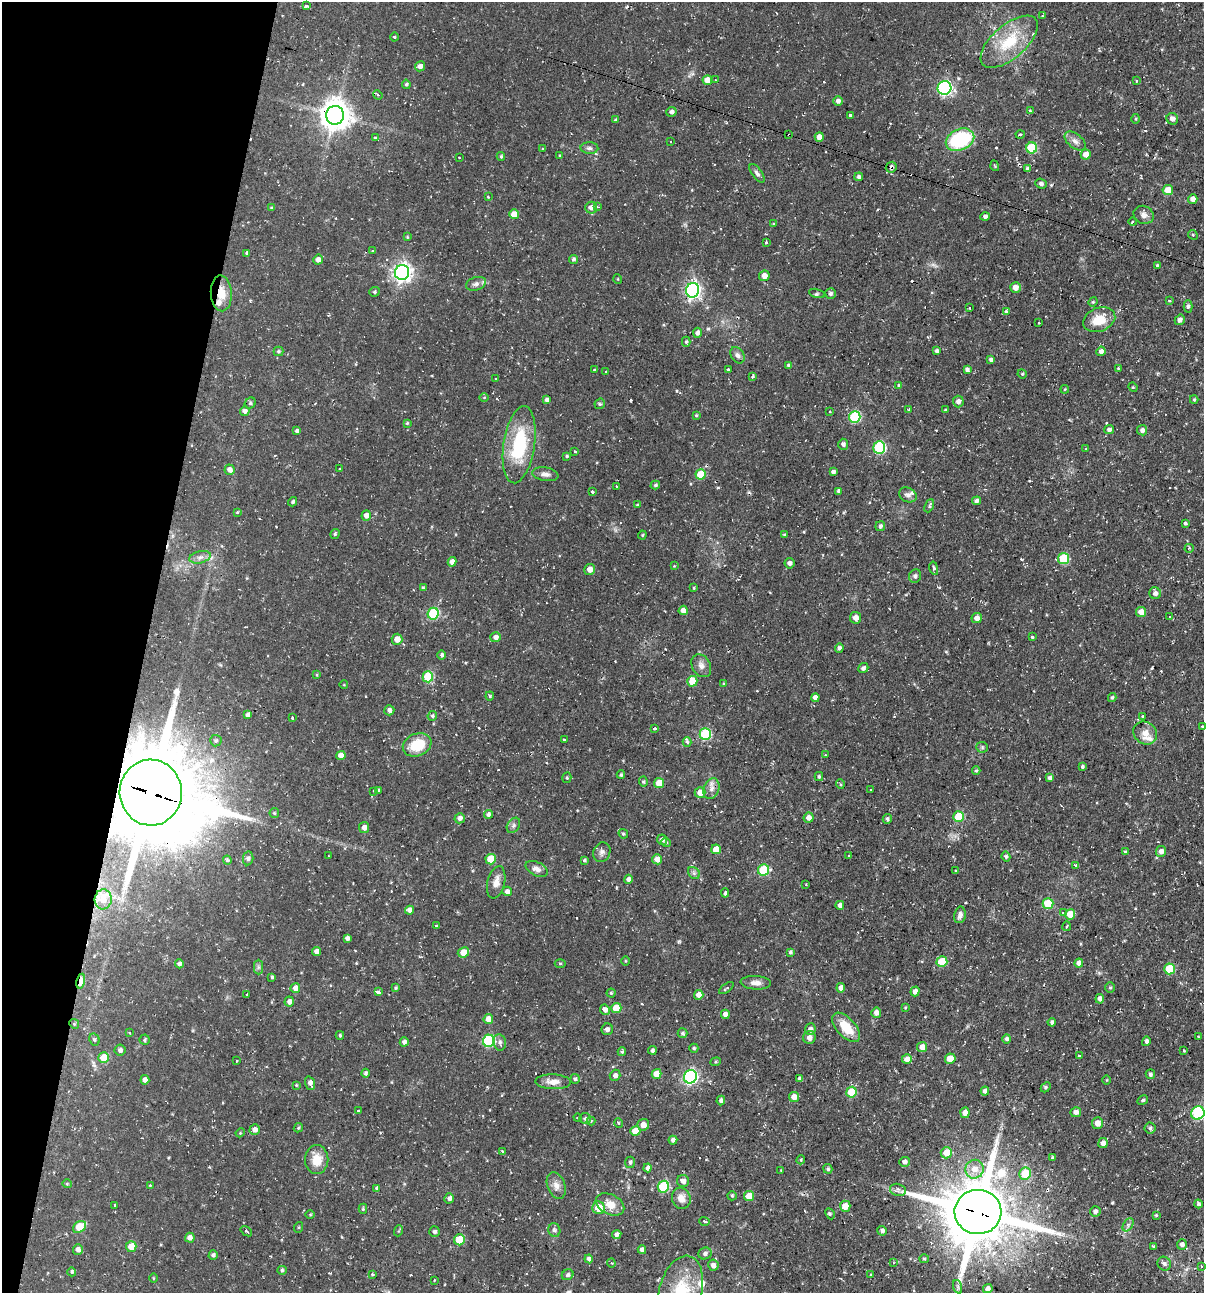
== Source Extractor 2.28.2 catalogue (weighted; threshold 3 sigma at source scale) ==
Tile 9 of 4 x 4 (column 1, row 3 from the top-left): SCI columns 253-1454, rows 1292-2582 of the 5184 x 5163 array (HDU 1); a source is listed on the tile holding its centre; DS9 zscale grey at full resolution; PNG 1206 x 1295 px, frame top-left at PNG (2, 2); each listed source drawn as its Kron ellipse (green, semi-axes under 4 px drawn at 4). Shown black and unused: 12% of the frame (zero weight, under 2 of 3 exposures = <1% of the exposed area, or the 3 px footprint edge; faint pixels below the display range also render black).
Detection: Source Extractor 2.28.2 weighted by HDU 2 'WHT'; one run over the whole footprint, this tile lists its part. Background 0.058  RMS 0.0064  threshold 0.0286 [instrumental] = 3 sigma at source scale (4.5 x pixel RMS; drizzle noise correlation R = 1.50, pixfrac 1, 0.05/0.05 arcsec/px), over >= 5 px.
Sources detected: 444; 1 too faint to see at this stretch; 2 inside a brighter object's white glare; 25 cosmic-ray / hot-pixel residue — neither listed nor drawn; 6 inside a brighter listed object's ellipse — not listed separately; the other 410 listed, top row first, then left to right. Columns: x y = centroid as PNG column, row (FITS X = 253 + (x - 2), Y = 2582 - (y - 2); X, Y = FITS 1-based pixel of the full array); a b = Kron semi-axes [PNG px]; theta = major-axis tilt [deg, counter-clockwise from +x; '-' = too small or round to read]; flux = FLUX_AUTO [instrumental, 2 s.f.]
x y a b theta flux
306 6 4 3 - 2.3
1042 16 4 2 - 0.46
394 37 4 3 - 0.72
1009 42 35 17 41 27
420 66 5 5 - 2.6
707 80 5 5 - 7.2
716 80 2 2 - 0.41
1136 81 3 3 - 1.5
406 84 4 4 - 1.1
944 88 7 6 - 110
378 95 5 4 - 0.77
838 101 5 5 - 2
1030 111 4 3 - 0.72
671 112 5 5 - 1.6
335 115 9 9 - 940
850 115 3 3 - 3.1
1136 119 5 3 - 0.6
1172 119 6 5 - 2.4
616 120 4 3 - 1
1020 134 4 3 - 0.54
789 135 3 2 - 1
819 137 5 4 - 5.7
375 138 4 3 - 3.1
960 140 15 10 24 48
670 141 2 2 - 0.45
1075 141 12 7 -39 3.2
543 148 3 3 - 0.61
589 148 9 6 -1 1.9
1032 148 5 5 - 30
1086 154 5 5 - 5.3
501 156 4 3 - 0.84
560 156 4 3 - 0.69
459 158 3 2 - 0.5
995 166 5 3 - 0.59
891 167 6 5 - 1.9
1027 169 4 4 - 1.6
757 173 11 5 -54 1.9
859 177 4 4 - 1.6
1041 183 6 5 - 1.5
1168 190 5 5 - 8.6
488 197 3 3 - 0.55
1193 199 5 4 - 3.8
598 207 4 4 - 0.65
272 208 4 4 - 0.85
591 208 6 5 - 3.5
514 214 5 5 - 7.1
1144 215 10 9 - 3.2
985 217 5 4 - 1.9
1133 222 4 3 - 0.95
773 223 3 3 - 0.72
1193 235 5 4 - 0.72
407 237 4 4 - 0.6
766 242 3 3 - 1
372 251 3 2 - 0.63
247 253 4 3 - 1.2
573 259 4 4 - 1.5
318 260 5 4 - 3.5
1157 265 4 4 - 0.99
402 272 7 7 - 280
764 276 5 5 - 4.2
618 279 5 3 - 0.47
476 284 10 6 18 2.3
1015 288 5 5 - 4.6
693 290 7 6 - 170
375 292 5 4 - 0.98
221 293 18 10 -87 9.8
817 293 8 3 -15 1.1
830 294 5 5 - 1.5
1169 301 4 3 - 1.1
1093 302 4 4 - 0.68
1188 306 6 4 88 1.2
969 308 3 2 - 0.88
1006 311 3 3 - 2.3
1099 320 16 12 21 12
1180 320 5 4 - 2.3
1039 322 2 2 - 0.57
697 333 5 4 - 2.3
686 342 5 4 - 0.93
278 351 5 5 - 0.99
937 351 4 3 - 1.6
1101 351 5 4 - 2
737 355 9 6 -57 2.2
991 360 4 4 - 1.9
789 366 4 4 - 2
1118 368 3 3 - 0.43
594 370 3 2 - 0.41
728 370 4 3 - 1.8
967 370 4 4 - 1.9
606 372 3 2 - 0.95
1022 374 5 4 - 0.8
753 376 4 3 - 0.73
496 379 3 2 - 0.69
898 385 4 4 - 0.72
1133 387 5 4 - 0.65
1065 389 4 3 - 0.54
484 397 4 3 - 0.48
547 400 4 4 - 2.1
1194 400 4 4 - 0.73
958 401 6 5 - 2.7
250 403 6 5 - 1
600 404 5 5 - 0.86
909 409 4 4 - 0.65
945 410 4 3 - 0.66
245 411 5 5 - 2.2
830 412 3 2 - 0.88
696 415 3 3 - 0.68
855 417 6 5 - 46
407 423 4 3 - 0.7
1109 430 5 4 - 1.9
1142 430 5 5 - 2.4
297 431 4 4 - 1.3
843 444 5 5 - 1.5
519 445 39 15 81 42
879 448 6 6 - 60
1086 449 4 3 - 0.49
575 451 3 3 - 1.1
567 456 4 4 - 0.8
340 469 3 3 - 1.1
230 470 5 5 - 3.1
833 472 4 4 - 1.9
545 474 13 6 -9 2.8
701 474 5 5 - 18
655 485 5 4 - 0.87
616 486 3 2 - 0.58
838 491 4 3 - 1.3
592 492 3 3 - 3.6
908 495 9 7 -24 2.4
977 501 4 4 - 2.1
293 502 5 4 - 1.2
638 505 4 3 - 0.98
929 506 7 4 64 1
237 512 3 3 - 0.59
366 515 5 4 - 3.3
1185 523 3 3 - 3.5
880 526 5 4 - 1.8
335 534 5 4 - 1.2
642 535 4 4 - 0.62
785 535 3 3 - 0.94
1189 548 4 4 - 0.84
200 557 11 6 13 2.8
1063 558 5 5 - 28
452 562 5 4 - 3.2
789 563 5 5 - 2.3
674 566 4 4 - 0.52
934 568 7 4 -79 1.1
590 569 5 5 - 4.4
915 576 7 6 - 1.8
423 588 4 3 - 1.1
694 588 4 3 - 0.6
1155 593 6 5 - 2
683 610 5 4 - 4
1141 612 5 5 - 5.2
433 614 6 5 - 42
1170 617 3 2 - 0.52
855 618 5 5 - 4.1
977 618 5 5 - 3.2
496 637 5 5 - 3.2
1032 637 3 3 - 1.7
397 639 5 5 - 6
839 648 4 4 - 1.5
442 655 5 4 - 1.3
701 666 12 9 -59 3.7
863 668 5 4 - 1.8
317 675 4 3 - 0.61
428 677 5 5 - 30
692 681 5 5 - 10
724 684 4 3 - 0.75
344 685 4 3 - 0.42
490 696 4 4 - 0.7
1112 697 4 4 - 1.1
815 698 4 4 - 3.5
389 710 5 5 - 2.3
248 715 4 4 - 2.5
432 716 5 4 - 1.1
1143 716 3 3 - 1.2
292 718 3 3 - 3.1
1203 727 4 3 - 3.7
654 728 3 3 - 1.9
1145 733 12 10 -39 5.4
705 734 6 5 - 46
564 739 4 2 - 1.2
216 741 6 5 - 1.3
687 742 5 3 - 0.97
417 745 15 11 22 17
982 747 6 5 - 1
341 755 4 4 - 5.1
825 755 3 3 - 0.49
1082 767 3 3 - 0.95
976 771 4 3 - 0.86
621 775 4 4 - 0.86
819 776 4 3 - 0.99
567 778 5 4 - 0.91
1050 778 4 4 - 2
643 782 5 4 - 1
659 783 5 5 - 12
840 784 5 3 - 0.64
711 789 11 7 69 3.5
378 790 4 4 - 0.98
871 790 2 2 - 0.58
373 791 4 3 - 0.62
151 793 33 31 -86 8300
700 793 5 5 - 5.6
274 813 5 4 - 0.82
488 814 4 4 - 1.8
958 817 5 5 - 21
460 818 5 5 - 2.9
809 818 5 5 - 3.2
887 819 5 4 - 1.2
513 825 8 6 56 1.7
364 827 5 5 - 2.9
623 834 5 4 - 0.91
662 840 5 5 - 2.1
666 842 5 4 - 0.91
716 849 5 5 - 9.5
1125 851 4 3 - 0.82
1161 851 5 5 - 2.9
602 852 10 8 66 2.5
848 855 3 2 - 0.74
328 856 2 2 - 0.37
1006 856 5 4 - 1.2
248 858 7 5 80 1.7
491 859 5 5 - 14
657 859 5 5 - 5.4
227 860 4 4 - 0.79
585 860 4 3 - 0.93
1075 865 4 3 - 1.7
537 869 12 6 -26 3.1
764 870 6 5 - 29
956 870 4 2 - 0.44
694 873 7 5 -46 1.3
628 879 4 4 - 2.2
496 882 16 8 77 5.1
806 885 3 3 - 0.45
507 891 5 4 - 2.3
725 893 4 3 - 1.6
103 899 10 8 85 5.6
1048 904 5 5 - 20
840 905 4 4 - 2.4
409 910 4 4 - 3
1063 913 3 3 - 0.93
1070 914 5 5 - 8.5
960 915 8 5 78 2.6
436 926 4 3 - 1.8
1067 926 5 3 - 1
347 938 4 4 - 1.9
317 951 4 4 - 3.1
463 952 6 5 - 7.7
790 952 4 4 - 1.3
625 961 5 3 - 0.53
942 962 5 5 - 19
1079 963 4 4 - 2.9
179 964 4 4 - 1.8
560 964 5 3 - 0.7
258 967 7 4 -90 1.3
1170 969 5 5 - 22
272 977 3 3 - 0.83
81 981 7 4 79 14
756 983 15 7 -3 3.4
295 988 5 4 - 3.6
396 988 3 3 - 0.79
726 988 9 3 35 1
841 988 5 4 - 3.2
1110 988 5 4 - 0.87
915 991 5 4 - 3.3
378 992 4 3 - 9.7
611 993 4 4 - 0.83
247 994 3 2 - 1.1
699 995 5 4 - 3.7
1100 999 5 4 - 2.9
289 1002 5 4 - 2.4
616 1008 5 5 - 12
905 1008 4 3 - 0.61
605 1010 5 4 - 2.9
876 1013 5 5 - 3.7
725 1014 4 4 - 3.8
488 1019 5 4 - 6
1052 1022 4 4 - 1.6
74 1024 5 4 - 0.74
846 1027 18 9 -48 14
607 1029 6 5 - 1.8
810 1029 6 5 - 2.4
129 1033 3 3 - 0.88
683 1033 5 4 - 1.1
340 1035 4 3 - 0.91
1198 1036 3 2 - 0.76
809 1037 6 6 - 2.6
1007 1039 5 4 - 1.6
94 1040 6 5 - 1.1
144 1040 5 5 - 1
489 1041 6 6 - 57
1146 1041 5 4 - 1.8
404 1042 4 4 - 2
500 1042 8 6 -79 2.1
922 1047 5 5 - 4.8
694 1048 4 4 - 0.92
120 1050 5 5 - 2
652 1050 4 4 - 1.4
1184 1051 3 3 - 0.87
622 1052 4 3 - 1.2
1079 1056 4 3 - 1.6
104 1058 5 5 - 14
907 1059 5 5 - 3.8
950 1059 5 5 - 11
237 1061 3 2 - 0.63
716 1062 5 4 - 0.76
366 1073 4 4 - 1.4
657 1074 5 4 - 6.8
1150 1074 5 4 - 1.2
615 1075 6 5 - 1.9
690 1077 7 6 - 120
575 1079 5 4 - 1.2
800 1079 4 4 - 2.2
145 1080 5 4 - 3
1107 1080 5 3 - 0.53
553 1082 18 7 -2 5.1
310 1083 7 5 -69 2.7
296 1085 4 3 - 0.57
1046 1087 5 4 - 0.91
985 1091 4 4 - 2.6
851 1092 5 5 - 23
794 1097 5 5 - 4.4
721 1100 5 4 - 1.5
1143 1100 6 3 30 0.9
358 1111 3 3 - 0.71
1076 1112 5 5 - 2.6
965 1113 5 4 - 3.7
1198 1113 7 6 - 64
578 1118 4 3 - 0.96
585 1118 6 5 - 1.4
591 1121 4 4 - 0.59
619 1123 5 3 - 0.58
1097 1123 6 5 - 3.8
643 1125 6 5 - 3.8
298 1128 5 4 - 0.82
1150 1128 5 5 - 1.1
255 1130 5 5 - 2.9
635 1131 5 5 - 10
240 1133 4 3 - 0.59
673 1140 4 4 - 2.2
1103 1143 5 4 - 3.4
503 1151 3 3 - 1.9
946 1153 6 5 - 8.2
1053 1157 4 3 - 1
317 1160 14 11 -90 10
801 1160 4 3 - 0.7
630 1162 5 5 - 1.4
904 1162 5 5 - 2.7
647 1168 4 4 - 2.1
828 1169 5 4 - 1.1
974 1169 9 9 - 6.5
781 1170 2 2 - 0.39
1025 1174 6 6 - 16
683 1181 6 6 - 3.2
67 1184 4 4 - 0.61
150 1185 3 2 - 0.75
556 1186 14 8 -70 4.2
663 1187 6 5 - 37
377 1188 4 4 - 0.91
898 1190 8 6 -13 1.9
732 1196 5 4 - 0.88
749 1196 5 5 - 7.6
449 1198 5 4 - 2.1
681 1198 11 9 -71 5.5
610 1204 15 10 -28 8
1198 1204 4 4 - 1.5
115 1206 3 3 - 0.98
845 1206 5 5 - 7
598 1208 6 6 - 10
363 1209 5 4 - 0.81
1095 1211 5 5 - 1.9
978 1212 23 22 - 4800
310 1214 5 3 - 0.56
830 1214 6 4 -63 1.1
1156 1215 3 3 - 0.69
705 1221 5 3 - 1.1
1128 1225 7 4 58 1.5
79 1227 7 5 36 14
299 1227 5 3 - 0.61
554 1230 7 6 - 1.8
246 1231 6 4 -38 1.1
398 1231 5 3 - 0.64
882 1231 5 4 - 1.9
434 1232 5 5 - 1.7
617 1234 5 4 - 2.2
190 1238 5 4 - 2.9
459 1240 5 5 - 14
1182 1244 5 5 - 2.4
131 1247 5 5 - 8.1
1153 1247 4 3 - 0.87
78 1250 5 5 - 2.6
642 1250 4 4 - 2.4
705 1253 7 6 - 1.8
213 1255 5 4 - 1.4
589 1259 4 4 - 2.1
924 1259 5 4 - 0.85
893 1262 4 4 - 0.71
611 1263 4 4 - 0.59
1164 1264 7 6 - 2.2
713 1265 5 5 - 2.9
1201 1266 2 2 - 0.6
282 1270 5 4 - 1.2
72 1272 4 3 - 0.75
372 1274 3 3 - 0.59
568 1275 6 5 - 1.3
870 1275 3 2 - 0.94
153 1278 5 3 - 0.5
434 1280 3 3 - 1.1
958 1287 7 4 -72 1.3
988 1288 5 4 - 2.2
680 1292 37 21 75 30
Overlapping masked pixels (flux is a lower limit): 8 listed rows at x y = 335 115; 789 135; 891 167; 693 290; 221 293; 151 793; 81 981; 978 1212
Isophote crosses this tile's border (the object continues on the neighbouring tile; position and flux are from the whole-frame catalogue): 3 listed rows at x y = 1203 727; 1198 1113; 680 1292